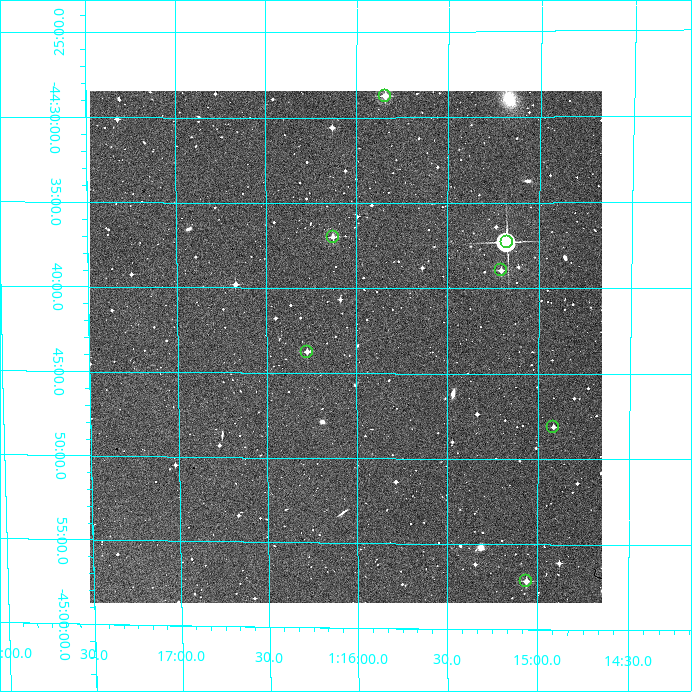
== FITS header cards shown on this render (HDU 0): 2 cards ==
NAXIS1  =                  512
NAXIS2  =                  512

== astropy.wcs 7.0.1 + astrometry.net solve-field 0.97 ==
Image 512 x 512 px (HDU 0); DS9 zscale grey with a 90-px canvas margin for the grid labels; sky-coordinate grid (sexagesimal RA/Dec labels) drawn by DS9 from the SOLVED WCS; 7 Tycho-2 reference stars matched to detected sources circled (green)
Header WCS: RA---TAN/DEC--TAN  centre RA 01:16:03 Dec -44:43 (19.01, -44.72 deg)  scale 3.52 arcsec/px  FOV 30.0' x 30.0'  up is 0 deg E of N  parity normal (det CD < 0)
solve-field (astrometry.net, Tycho-2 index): VERIFIED the header's WCS against the Tycho-2 star catalogue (verified at 2 index scales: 7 matches each, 0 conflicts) and refined it, rather than solving blind
Solved WCS: RA---TAN-SIP/DEC--TAN-SIP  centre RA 01:16:04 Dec -44:43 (19.01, -44.72 deg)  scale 3.55 arcsec/px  FOV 30.3' x 30.1'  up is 0 deg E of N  parity normal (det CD < 0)
The solver's refit moves the header's centre by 1.9 arcsec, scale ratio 1.009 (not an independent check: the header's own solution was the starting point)
Tycho-2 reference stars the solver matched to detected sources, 7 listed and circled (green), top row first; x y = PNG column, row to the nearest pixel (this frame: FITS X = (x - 90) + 1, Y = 512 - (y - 91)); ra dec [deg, ICRS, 3 dp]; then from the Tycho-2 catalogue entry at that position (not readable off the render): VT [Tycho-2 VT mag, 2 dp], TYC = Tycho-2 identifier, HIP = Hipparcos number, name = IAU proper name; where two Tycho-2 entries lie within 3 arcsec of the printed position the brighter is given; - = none
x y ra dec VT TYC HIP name
385 96 18.960 -44.479 10.68 7540-781-1 - -
333 237 19.032 -44.617 11.24 7540-863-1 - -
507 242 18.793 -44.622 8.42 7540-885-1 5861 -
501 270 18.801 -44.649 11.97 7540-904-1 - -
307 352 19.068 -44.729 12.22 7540-33-1 - -
553 427 18.729 -44.802 12.58 7540-139-1 - -
526 581 18.765 -44.953 11.64 7540-301-1 - -